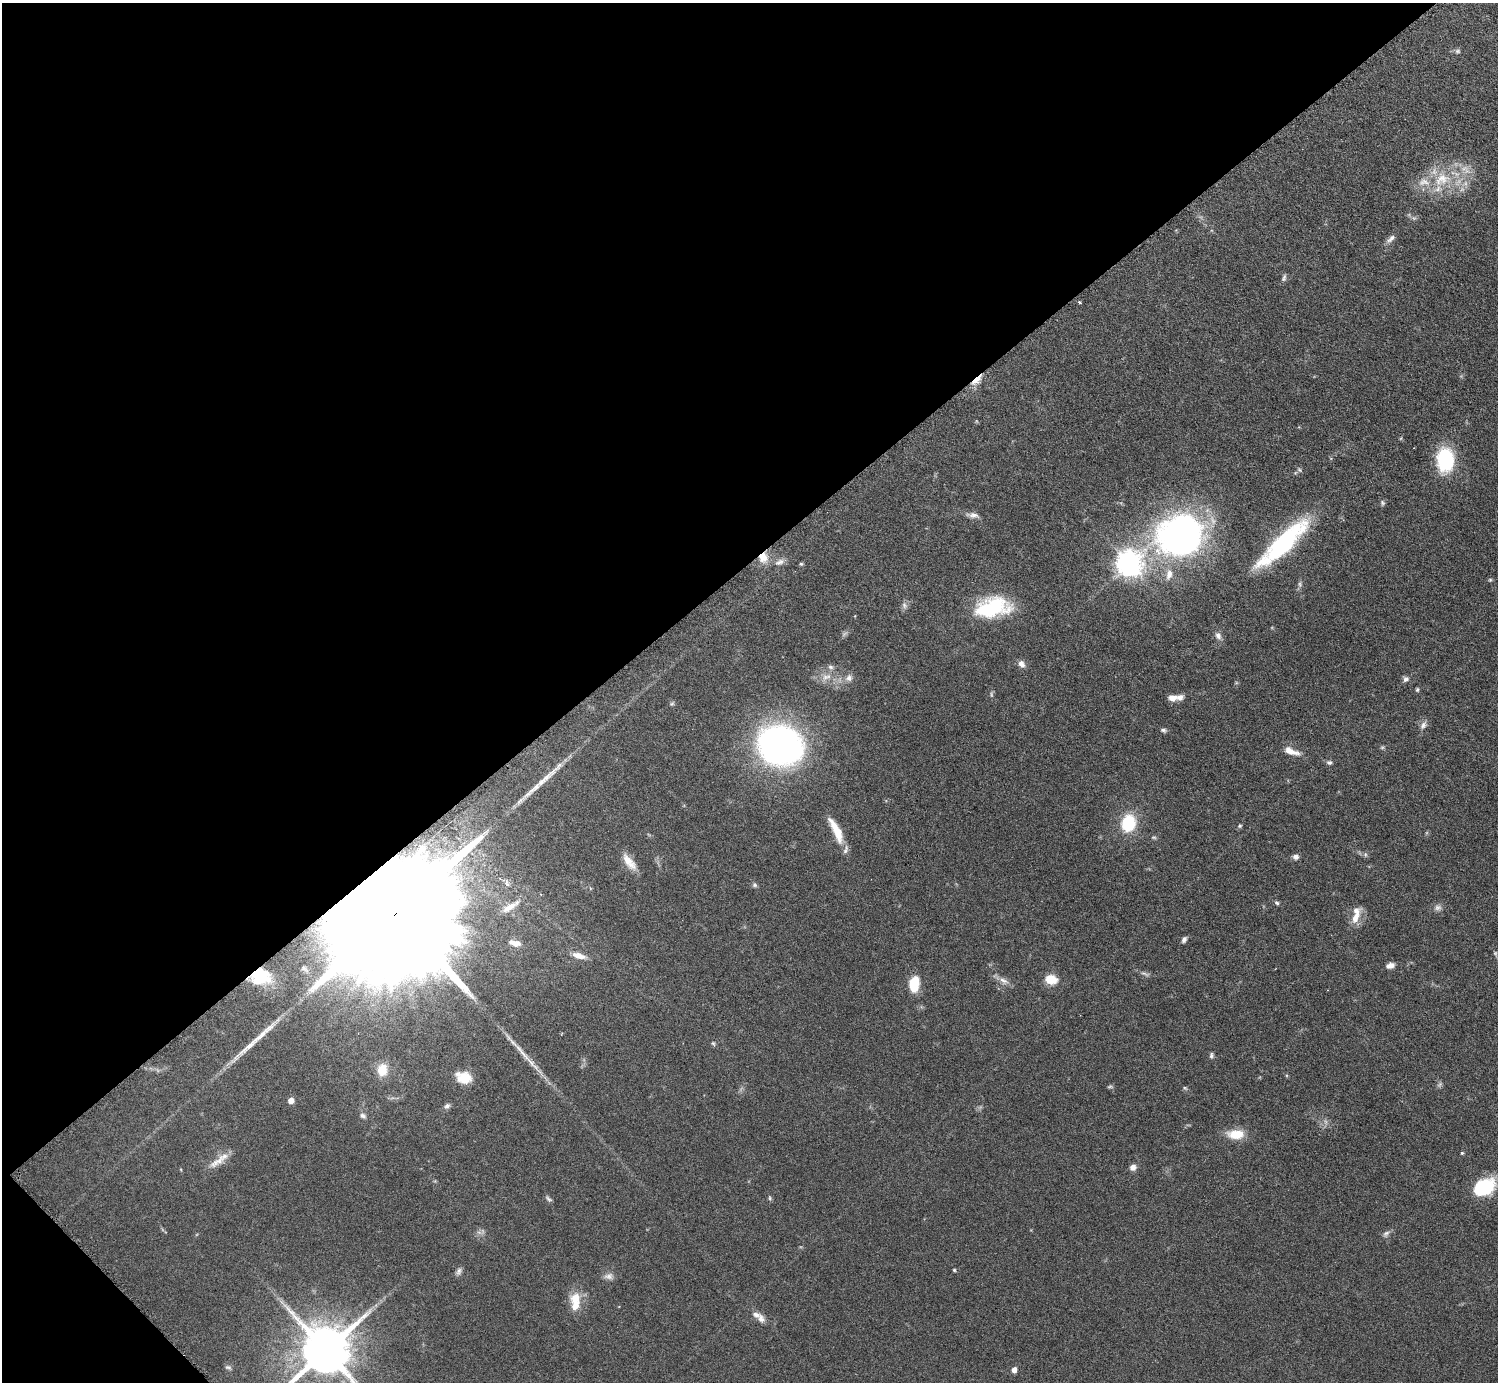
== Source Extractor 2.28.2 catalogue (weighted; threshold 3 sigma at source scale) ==
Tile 5 of 4 x 4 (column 1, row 2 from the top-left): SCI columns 8-1503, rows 2926-4305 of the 5999 x 5997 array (HDU 1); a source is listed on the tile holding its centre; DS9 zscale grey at full resolution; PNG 1500 x 1384 px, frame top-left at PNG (2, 3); no overlay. Shown black and unused: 42% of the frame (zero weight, under 3 of 6 exposures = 1% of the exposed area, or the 3 px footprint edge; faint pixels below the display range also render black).
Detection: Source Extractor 2.28.2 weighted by HDU 2 'WHT'; one run over the whole footprint, this tile lists its part. Background 0.0815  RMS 0.0036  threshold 0.0147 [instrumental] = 3 sigma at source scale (4.09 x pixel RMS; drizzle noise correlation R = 1.36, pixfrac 0.8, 0.05/0.05 arcsec/px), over >= 5 px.
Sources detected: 100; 6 too faint to see at this stretch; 2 inside a brighter object's white glare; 3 long thin detections or spike segments (spike, bleed or trail) — not listed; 10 inside a brighter listed object's ellipse — not listed separately; the other 79 listed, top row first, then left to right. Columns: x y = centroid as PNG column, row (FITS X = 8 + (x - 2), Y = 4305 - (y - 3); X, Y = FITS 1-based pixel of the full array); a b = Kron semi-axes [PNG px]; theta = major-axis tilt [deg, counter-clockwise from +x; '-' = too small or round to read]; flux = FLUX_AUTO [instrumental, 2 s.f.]
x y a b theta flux
1458 51 8 6 14 0.78
1442 179 28 20 28 15
1391 239 15 6 41 1.6
1284 278 10 5 75 0.87
1080 302 4 3 - 0.54
977 380 19 6 43 3.4
1445 460 25 17 -89 24
1382 503 8 6 -87 0.69
973 515 18 7 -8 2
1180 535 50 42 23 120
1283 543 66 16 43 44
763 557 12 11 - 4.8
779 562 14 8 22 2
1129 563 9 9 - 340
801 564 5 5 - 0.46
1490 580 5 4 - 0.45
1300 584 7 5 -70 0.78
904 605 9 7 -66 1.2
992 608 39 21 10 27
1218 636 10 7 -62 1.6
1021 664 9 7 -57 2
826 677 16 10 19 3.6
849 678 10 9 - 1.8
1406 679 8 7 - 1.1
1417 690 5 4 - 0.52
1172 698 10 7 1 2.4
672 704 7 5 20 0.55
1423 725 12 7 60 1.6
1163 730 8 5 -12 0.79
781 745 38 34 -15 130
1291 751 21 7 -20 3.6
1329 762 8 6 4 0.82
1128 823 15 12 76 18
1240 826 6 5 - 0.53
838 834 24 10 -78 6
1154 837 8 4 -8 0.51
1365 855 8 5 -71 0.62
1296 857 7 6 - 1.4
629 862 24 9 -51 4.7
755 885 7 5 -48 0.69
1277 903 6 5 - 0.69
509 907 23 8 31 3.7
1438 908 10 8 1 1.4
395 913 89 20 40 37000
1355 918 19 9 60 4.1
1184 939 7 5 60 1.1
515 943 14 7 -14 3
1495 953 7 4 -72 0.51
579 956 19 7 -16 3.4
1390 965 9 6 13 1.9
1144 973 11 4 -11 0.92
257 974 31 14 -14 13
1051 979 14 10 -12 5.6
1003 981 16 8 -36 2.3
914 984 12 8 82 13
713 1043 6 5 - 0.55
1211 1055 7 5 84 0.76
382 1070 13 10 83 6.6
463 1078 17 12 -15 6.6
1185 1088 7 4 -44 0.48
291 1100 5 5 - 3
447 1106 8 6 43 1.1
363 1116 8 6 -24 0.91
1236 1134 16 9 -1 8.3
1462 1153 4 4 - 0.41
218 1161 28 9 34 4.3
1133 1167 9 8 - 1.6
1484 1187 24 16 25 18
770 1198 7 5 -75 0.54
548 1199 10 5 -46 0.75
1386 1234 10 7 47 1.2
954 1270 4 4 - 0.44
459 1271 11 6 69 1.2
609 1276 13 9 4 1.9
575 1298 17 16 - 5.7
761 1318 13 9 -68 2.1
325 1350 15 13 42 2300
228 1367 9 6 -17 0.79
1014 1370 5 4 - 2.4
Overlapping masked pixels (flux is a lower limit): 4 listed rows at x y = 977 380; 763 557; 395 913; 257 974
Isophote crosses this tile's border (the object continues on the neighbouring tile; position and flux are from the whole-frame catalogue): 1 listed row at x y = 325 1350